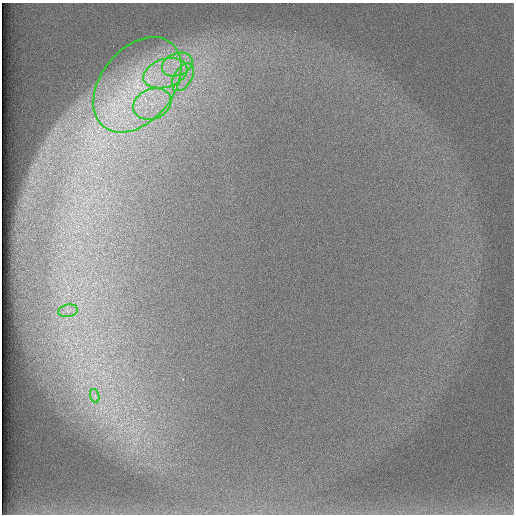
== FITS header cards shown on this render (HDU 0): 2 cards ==
NAXIS1  =                  512 /
NAXIS2  =                  512 /

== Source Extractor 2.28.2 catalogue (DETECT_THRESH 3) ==
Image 512 x 512 px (HDU 0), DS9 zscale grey, 1 PNG px = 1 image px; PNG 516 x 516 px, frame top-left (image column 1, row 512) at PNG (2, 3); each listed source drawn as its Kron ellipse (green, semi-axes under 4 px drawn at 4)
Background 97.4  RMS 2.9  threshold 8.73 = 3 sigma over >= 5 px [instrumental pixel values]
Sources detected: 7; all 7 listed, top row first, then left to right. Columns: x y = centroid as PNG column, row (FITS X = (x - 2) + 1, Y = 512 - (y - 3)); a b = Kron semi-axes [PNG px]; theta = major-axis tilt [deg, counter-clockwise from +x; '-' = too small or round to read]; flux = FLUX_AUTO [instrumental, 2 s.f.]
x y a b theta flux
177 65 16 11 22 4000
165 73 23 14 18 8100
183 77 15 9 58 2900
137 85 54 36 51 32000
152 104 19 15 24 6300
68 311 10 6 11 1000
95 396 7 4 -73 520